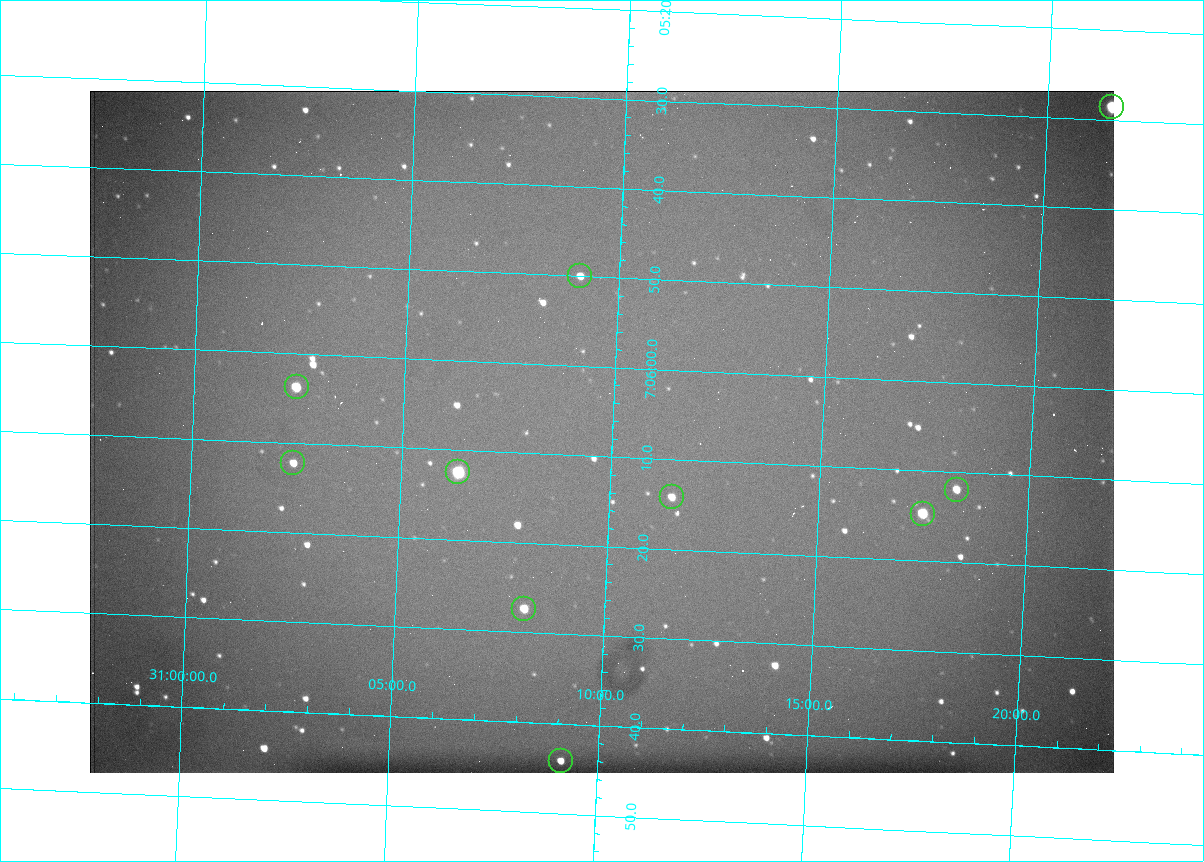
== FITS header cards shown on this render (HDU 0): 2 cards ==
NAXIS1  =                 1024 /fastest changing axis
NAXIS2  =                  682 /next to fastest changing axis

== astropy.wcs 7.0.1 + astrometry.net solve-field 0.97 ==
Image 1024 x 682 px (HDU 0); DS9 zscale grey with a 90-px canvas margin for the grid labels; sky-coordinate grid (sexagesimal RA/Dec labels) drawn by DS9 from the SOLVED WCS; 10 Tycho-2 reference stars matched to detected sources circled (green)
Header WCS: RA---TAN/DEC--TAN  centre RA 07:06:07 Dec +31:10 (106.53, +31.16 deg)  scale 1.44 arcsec/px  FOV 24.5' x 16.3'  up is -93 deg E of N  parity flipped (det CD > 0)
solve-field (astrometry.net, Tycho-2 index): VERIFIED the header's WCS against the Tycho-2 star catalogue (10 matches, 0 conflicts) and refined it, rather than solving blind
Solved WCS: RA---TAN-SIP/DEC--TAN-SIP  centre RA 07:06:07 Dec +31:10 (106.53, +31.16 deg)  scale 1.43 arcsec/px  FOV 24.4' x 16.3'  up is -92 deg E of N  parity flipped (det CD > 0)
The solver's refit moves the header's centre by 0.63 arcsec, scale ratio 0.9963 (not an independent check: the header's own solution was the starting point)
Tycho-2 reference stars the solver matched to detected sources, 10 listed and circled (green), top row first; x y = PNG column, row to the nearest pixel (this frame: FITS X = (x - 90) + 1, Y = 682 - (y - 91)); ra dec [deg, ICRS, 3 dp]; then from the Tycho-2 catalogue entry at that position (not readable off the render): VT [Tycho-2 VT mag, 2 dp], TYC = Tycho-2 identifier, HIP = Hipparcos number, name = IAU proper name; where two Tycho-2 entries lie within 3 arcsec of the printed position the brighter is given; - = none
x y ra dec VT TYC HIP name
1112 107 106.369 +31.359 8.79 2438-636-1 - -
580 276 106.458 +31.151 12.35 2438-728-1 - -
297 387 106.516 +31.041 10.39 2438-398-1 - -
293 463 106.551 +31.041 11.84 2438-663-1 - -
458 472 106.552 +31.106 9.20 2438-180-1 - -
957 490 106.550 +31.305 11.61 2438-184-1 - -
672 497 106.559 +31.192 11.79 2438-1039-1 - -
923 514 106.562 +31.292 10.01 2438-106-1 - -
524 609 106.614 +31.135 11.36 2438-550-1 - -
561 761 106.684 +31.152 11.76 2438-931-1 - -